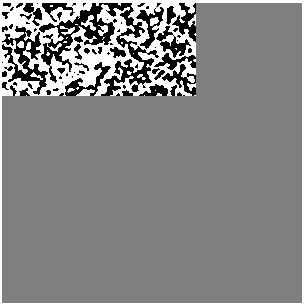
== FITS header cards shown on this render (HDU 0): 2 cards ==
NAXIS1  =                  300
NAXIS2  =                  300

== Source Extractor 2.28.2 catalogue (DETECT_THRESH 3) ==
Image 300 x 300 px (HDU 0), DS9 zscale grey, 1 PNG px = 1 image px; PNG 304 x 304 px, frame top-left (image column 1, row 300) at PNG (2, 3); no overlay
Background 0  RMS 0.36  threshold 1.07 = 3 sigma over >= 5 px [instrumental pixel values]
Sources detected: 21; all 21 listed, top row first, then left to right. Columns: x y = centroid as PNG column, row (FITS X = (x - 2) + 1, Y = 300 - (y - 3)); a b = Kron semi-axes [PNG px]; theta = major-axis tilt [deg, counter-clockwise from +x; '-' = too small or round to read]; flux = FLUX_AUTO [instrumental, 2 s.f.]
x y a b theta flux
150 4 6 5 - 58
189 4 4 3 - 45
136 9 5 5 - 37
117 11 3 3 - 24
104 15 6 5 - 470
6 21 16 6 6 130
118 25 6 6 - 150
32 26 5 4 - 150
123 29 5 4 - 46
169 38 5 4 - 190
20 44 4 4 - 100
106 48 7 6 - 94
159 48 7 6 - 57
105 59 10 8 -14 110
91 61 9 8 - 2000
42 66 8 6 -11 50
159 81 5 5 - 200
126 83 5 4 - 43
21 85 9 6 56 59
84 94 6 5 - 430
136 94 4 3 - 49
At the frame edge (FLAGS 8, measured only in part): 3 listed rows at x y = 150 4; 189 4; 6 21